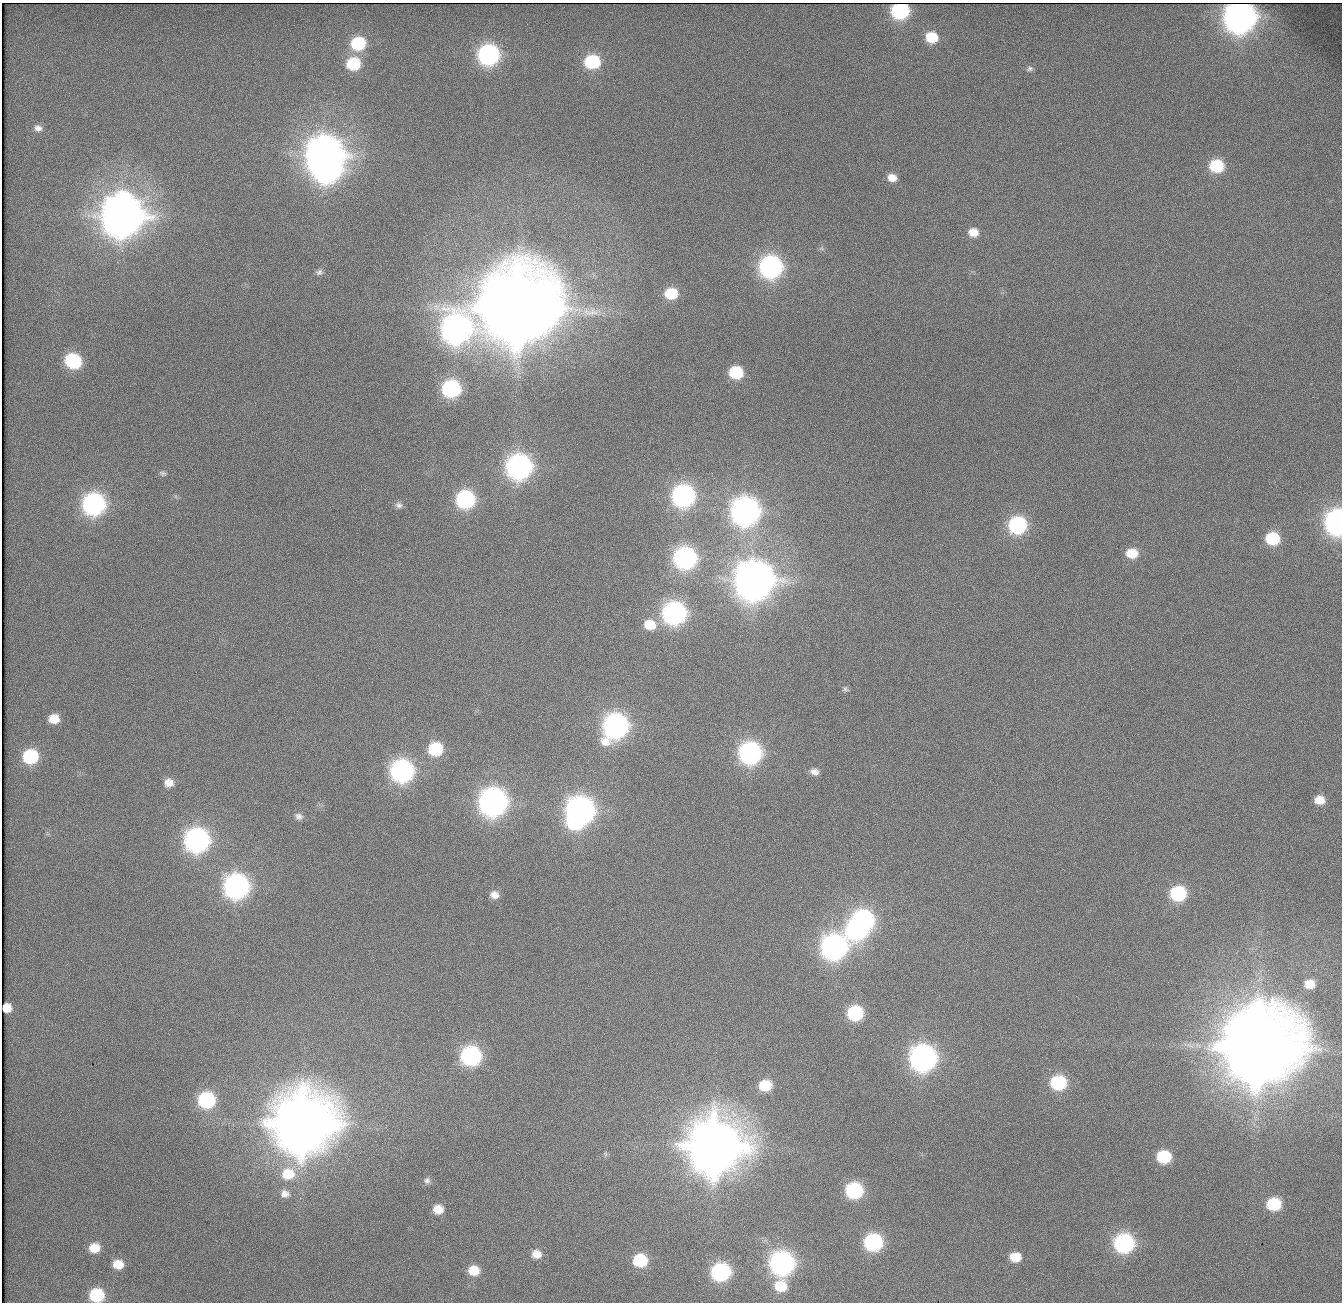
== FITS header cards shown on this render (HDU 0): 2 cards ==
NAXIS1  =                 1340          /
NAXIS2  =                 1300          /

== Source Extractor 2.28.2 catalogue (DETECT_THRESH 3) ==
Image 1340 x 1300 px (HDU 0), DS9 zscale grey, 1 PNG px = 1 image px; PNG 1344 x 1304 px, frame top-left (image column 1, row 1300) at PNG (2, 3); no overlay
Background 155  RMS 5.4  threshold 16.3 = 3 sigma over >= 5 px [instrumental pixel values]
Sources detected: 91; all 91 listed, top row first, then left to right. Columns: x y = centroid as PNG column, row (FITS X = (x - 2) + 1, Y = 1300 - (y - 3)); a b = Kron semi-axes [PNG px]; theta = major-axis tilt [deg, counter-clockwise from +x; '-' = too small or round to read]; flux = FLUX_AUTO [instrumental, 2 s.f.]
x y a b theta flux
900 11 11 9 -1 6.7e+04
1240 17 13 12 - 5.7e+05
932 37 10 9 - 1.3e+04
358 43 11 10 - 2.8e+04
488 55 12 11 - 1.3e+05
592 62 12 10 -1 3.2e+04
353 64 11 10 - 2.0e+04
1030 69 9 6 22 1.0e+03
38 128 11 9 -20 2.2e+03
324 155 15 13 4 1.0e+06
1216 166 10 9 - 2.3e+04
327 169 15 12 10 2.5e+05
892 178 11 8 -16 3.7e+03
122 216 16 15 - 1.5e+06
973 232 12 10 -7 5.6e+03
821 248 7 4 0 7.1e+02
771 267 12 11 - 1.8e+05
319 272 9 7 26 1.2e+03
671 294 12 10 -2 1.4e+04
518 309 23 22 - 6.9e+06
590 312 33 12 -1 9.5e+03
456 329 16 15 - 4.0e+05
73 361 12 10 -29 3.8e+04
736 373 11 9 -6 2.2e+04
451 389 11 10 - 7.3e+04
519 467 13 12 - 2.5e+05
162 473 9 5 -15 8.0e+02
683 496 12 12 - 1.7e+05
465 499 11 10 - 8.1e+04
94 504 12 11 - 1.6e+05
399 505 10 8 -12 1.5e+03
745 511 13 13 - 3.8e+05
1337 522 12 10 -87 2.4e+05
1017 525 11 10 - 6.7e+04
1273 538 11 9 -11 2.2e+04
1132 553 12 10 -8 8.0e+03
685 558 12 11 - 1.6e+05
754 580 15 14 - 1.2e+06
674 613 12 11 - 1.9e+05
650 625 13 11 -15 8.1e+03
845 689 8 7 - 9.5e+02
54 719 9 8 - 6.1e+03
615 726 14 12 46 2.3e+05
435 749 12 11 - 2.4e+04
750 753 12 12 - 1.6e+05
30 756 11 10 - 3.2e+04
402 771 12 12 - 1.7e+05
814 772 11 9 -7 2.6e+03
169 783 9 8 - 3.5e+03
1319 800 9 8 - 5.4e+03
493 802 13 13 - 3.6e+05
580 811 16 13 60 3.9e+05
299 816 11 8 -18 1.9e+03
197 840 12 12 - 2.2e+05
236 886 13 12 - 2.4e+05
1178 893 11 10 - 4.1e+04
495 895 9 7 -18 2.7e+03
863 920 13 11 -15 1.3e+05
856 930 13 10 -20 1.0e+05
834 947 14 13 - 2.7e+05
1309 984 10 8 0 5.4e+03
7 1008 7 7 - 5.0e+03
855 1013 11 10 - 3.5e+04
1257 1048 24 22 28 6.6e+06
471 1056 12 11 - 1.0e+05
923 1058 13 12 - 2.9e+05
1058 1083 11 10 - 3.5e+04
765 1085 11 9 2 1.3e+04
206 1100 11 10 - 5.2e+04
303 1124 19 18 - 4.0e+06
715 1147 18 17 - 3.0e+06
605 1154 8 4 -81 7.5e+02
1164 1157 10 9 - 2.2e+04
288 1174 17 14 2 1.1e+04
427 1181 9 8 - 1.4e+03
854 1190 11 10 - 5.5e+04
285 1194 12 10 -14 2.6e+03
1274 1204 11 9 5 2.2e+04
438 1209 11 10 - 5.5e+03
873 1242 11 10 - 7.1e+04
1124 1243 12 11 - 9.8e+04
94 1248 11 10 - 7.0e+03
536 1254 11 10 - 4.2e+03
1015 1257 11 9 -6 6.9e+03
640 1260 12 11 - 2.2e+04
782 1263 13 12 - 2.2e+05
118 1264 11 9 -12 6.3e+03
474 1270 11 10 - 8.1e+03
721 1272 12 10 3 7.8e+04
781 1286 14 13 - 1.1e+04
97 1295 11 10 - 2.5e+04
At the frame edge (FLAGS 8, measured only in part): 3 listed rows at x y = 1337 522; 7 1008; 97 1295